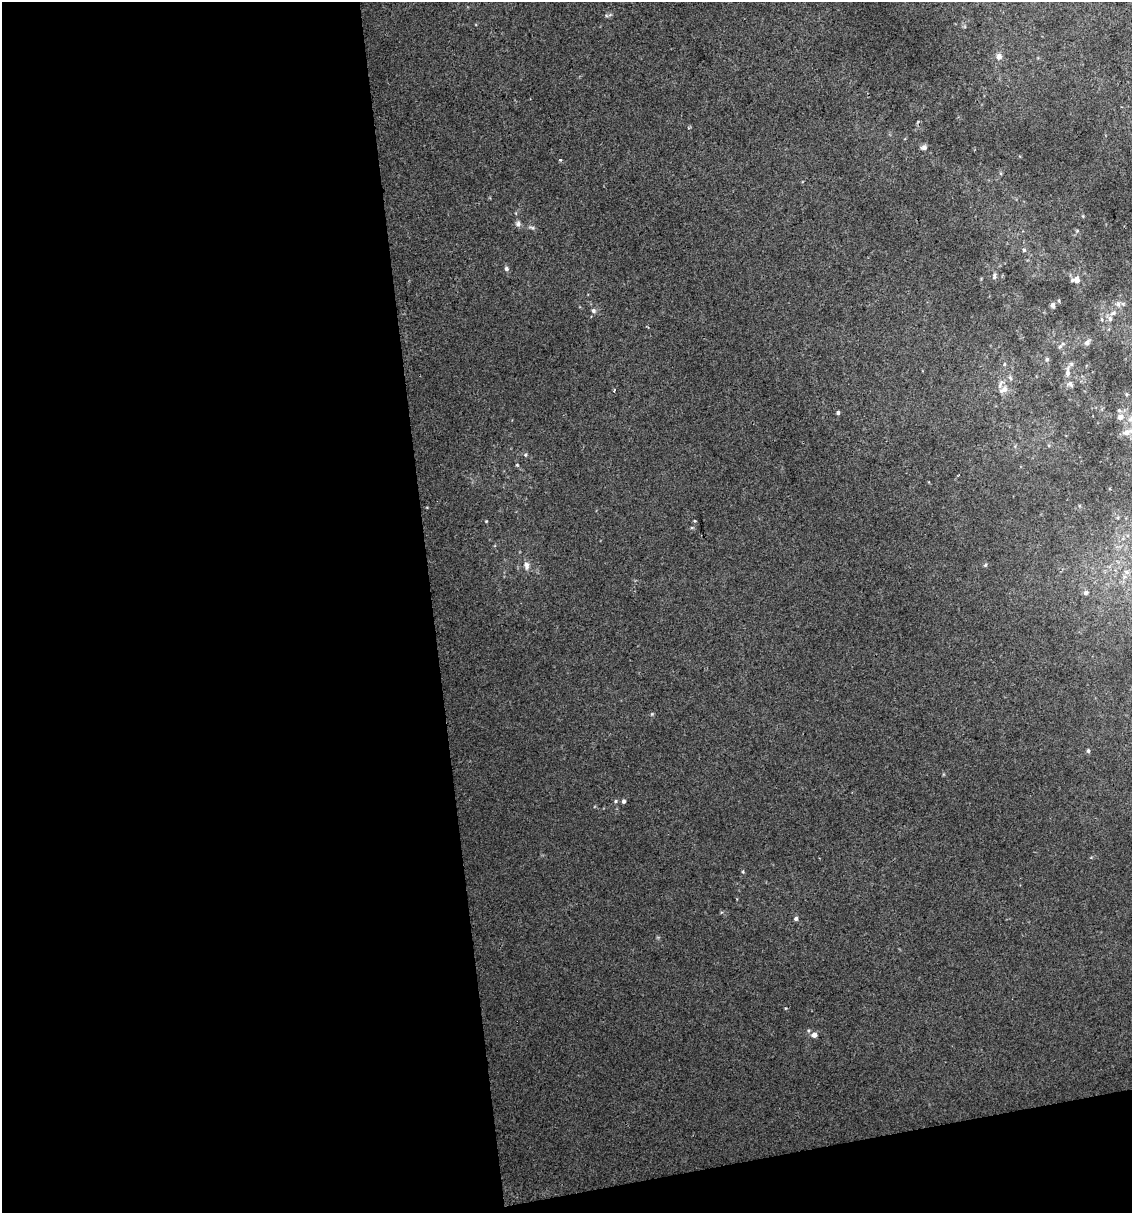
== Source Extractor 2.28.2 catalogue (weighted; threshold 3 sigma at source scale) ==
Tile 13 of 4 x 4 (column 1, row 4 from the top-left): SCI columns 25-1154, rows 1-1211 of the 4616 x 4845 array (HDU 1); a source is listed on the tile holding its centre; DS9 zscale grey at full resolution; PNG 1134 x 1215 px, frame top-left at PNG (2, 2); no overlay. Shown black and unused: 41% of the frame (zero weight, under 2 of 3 exposures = <1% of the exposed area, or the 3 px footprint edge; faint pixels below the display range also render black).
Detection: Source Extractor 2.28.2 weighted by HDU 2 'WHT'; one run over the whole footprint, this tile lists its part. Background 0.0207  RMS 0.007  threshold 0.0314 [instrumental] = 3 sigma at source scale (4.5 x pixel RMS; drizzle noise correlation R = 1.50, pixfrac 1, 0.0396/0.0396 arcsec/px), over >= 5 px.
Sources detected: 48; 2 cosmic-ray / hot-pixel residue — not listed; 4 inside a brighter listed object's ellipse — not listed separately; the other 42 listed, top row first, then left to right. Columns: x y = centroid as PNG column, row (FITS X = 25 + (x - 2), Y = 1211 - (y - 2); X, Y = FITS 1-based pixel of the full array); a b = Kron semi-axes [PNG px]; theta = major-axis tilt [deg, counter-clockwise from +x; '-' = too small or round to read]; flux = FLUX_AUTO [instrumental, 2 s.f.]
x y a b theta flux
999 56 8 7 - 3.5
924 147 7 6 - 2.7
518 223 8 7 - 2.2
532 228 11 4 -16 1.6
1077 231 5 4 - 0.78
1024 250 5 5 - 1.1
506 269 7 6 - 1.6
994 276 9 5 81 1.8
1077 280 8 7 - 4.4
1059 301 5 3 - 0.68
1118 304 8 6 -88 2.6
1053 305 6 5 - 2
593 311 6 6 - 1.8
1113 313 9 6 22 2.8
1101 319 5 3 - 0.73
1087 342 7 6 - 2.9
1060 347 8 5 57 1.5
1047 359 6 5 - 1.4
1004 364 5 4 - 0.91
1067 372 14 6 87 4.5
1010 378 8 4 -69 1.4
1003 389 13 8 33 5
1126 394 5 4 - 0.97
1119 410 5 5 - 1.3
838 412 3 3 - 2.5
1131 419 11 11 - 7.1
1127 433 12 9 26 5.4
525 455 5 5 - 1.1
517 465 4 4 - 0.67
486 521 4 3 - 0.58
695 521 4 3 - 0.54
526 565 12 7 -81 3.4
985 565 5 5 - 1
1127 572 6 6 - 1.8
1086 593 6 6 - 1.7
652 714 5 5 - 0.85
1088 751 5 4 - 1.3
615 801 5 5 - 0.93
624 801 5 4 - 1.6
743 872 5 3 - 0.66
796 918 5 4 - 1.7
814 1035 6 5 - 4.5
Isophote crosses this tile's border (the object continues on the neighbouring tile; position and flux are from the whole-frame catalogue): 1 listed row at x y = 1131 419
Unlisted compact peaks at least as high as the median listed source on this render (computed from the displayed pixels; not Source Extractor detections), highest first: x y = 786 1008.